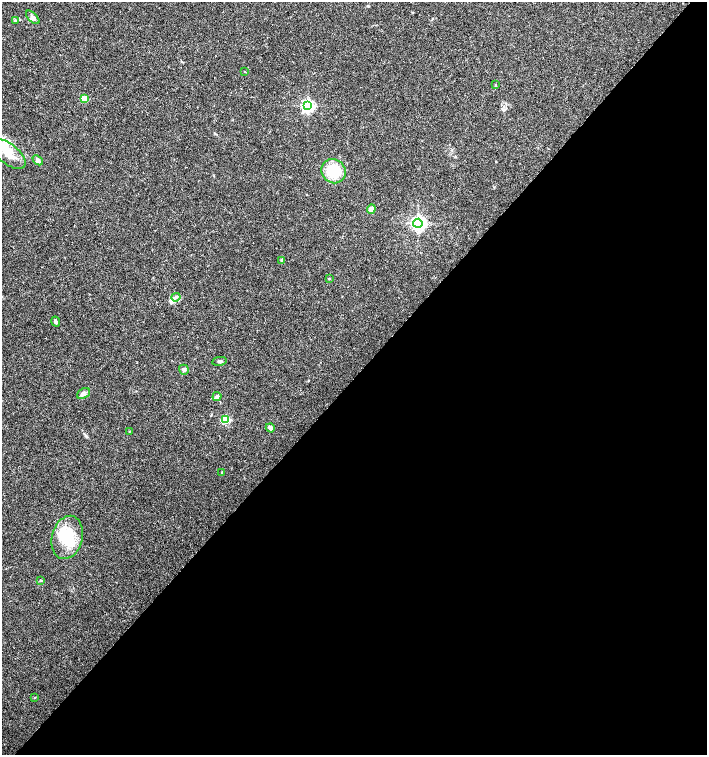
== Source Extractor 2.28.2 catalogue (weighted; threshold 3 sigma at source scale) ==
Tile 12 of 4 x 4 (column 4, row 3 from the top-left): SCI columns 4385-5793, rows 1509-3013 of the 6020 x 6026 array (HDU 1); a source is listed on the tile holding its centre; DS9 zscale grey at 2 x 2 block average (1 PNG px = mean of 2 x 2 image px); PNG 709 x 757 px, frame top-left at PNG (2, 2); each listed source drawn as its Kron ellipse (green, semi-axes under 4 px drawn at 4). Shown black and unused: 50% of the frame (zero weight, under 3 of 4 exposures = <1% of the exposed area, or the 3 px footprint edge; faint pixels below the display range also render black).
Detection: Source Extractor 2.28.2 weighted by HDU 2 'WHT'; one run over the whole footprint, this tile lists its part. Background 0.0333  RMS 0.0033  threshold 0.0149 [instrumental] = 3 sigma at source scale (4.5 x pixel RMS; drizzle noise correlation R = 1.50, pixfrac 1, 0.0396/0.0396 arcsec/px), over >= 5 px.
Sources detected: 28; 2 inside a brighter object's white glare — neither listed nor drawn; the other 26 listed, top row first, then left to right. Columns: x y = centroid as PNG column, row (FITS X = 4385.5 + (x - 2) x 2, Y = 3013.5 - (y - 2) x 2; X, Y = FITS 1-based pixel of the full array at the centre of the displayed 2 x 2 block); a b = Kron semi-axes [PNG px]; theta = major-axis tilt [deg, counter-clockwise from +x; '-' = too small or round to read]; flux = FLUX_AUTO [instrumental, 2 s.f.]
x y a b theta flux
33 17 8 4 -45 2.8
15 20 4 3 - 0.65
245 72 3 2 - 0.37
495 85 3 2 - 0.53
84 99 3 3 - 24
308 106 4 4 - 170
8 154 21 10 -38 14
38 160 6 4 -41 2.7
334 171 13 11 -43 20
371 209 5 4 - 2.6
418 223 5 4 - 210
282 260 3 3 - 0.63
329 278 3 3 - 0.59
176 297 4 3 - 1.4
56 321 5 2 - 1.8
219 361 7 2 9 0.91
184 370 5 4 - 2.4
84 393 7 5 32 2.8
217 396 5 3 - 2.6
226 419 3 3 - 42
270 428 5 3 - 3.7
130 431 3 2 - 0.37
221 472 2 2 - 0.36
67 537 22 15 75 30
41 580 4 2 - 0.67
35 697 3 2 - 0.39
Isophote crosses this tile's border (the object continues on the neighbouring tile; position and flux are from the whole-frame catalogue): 1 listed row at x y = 8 154
Diffuse or blended objects may show on this block-average render without a row.